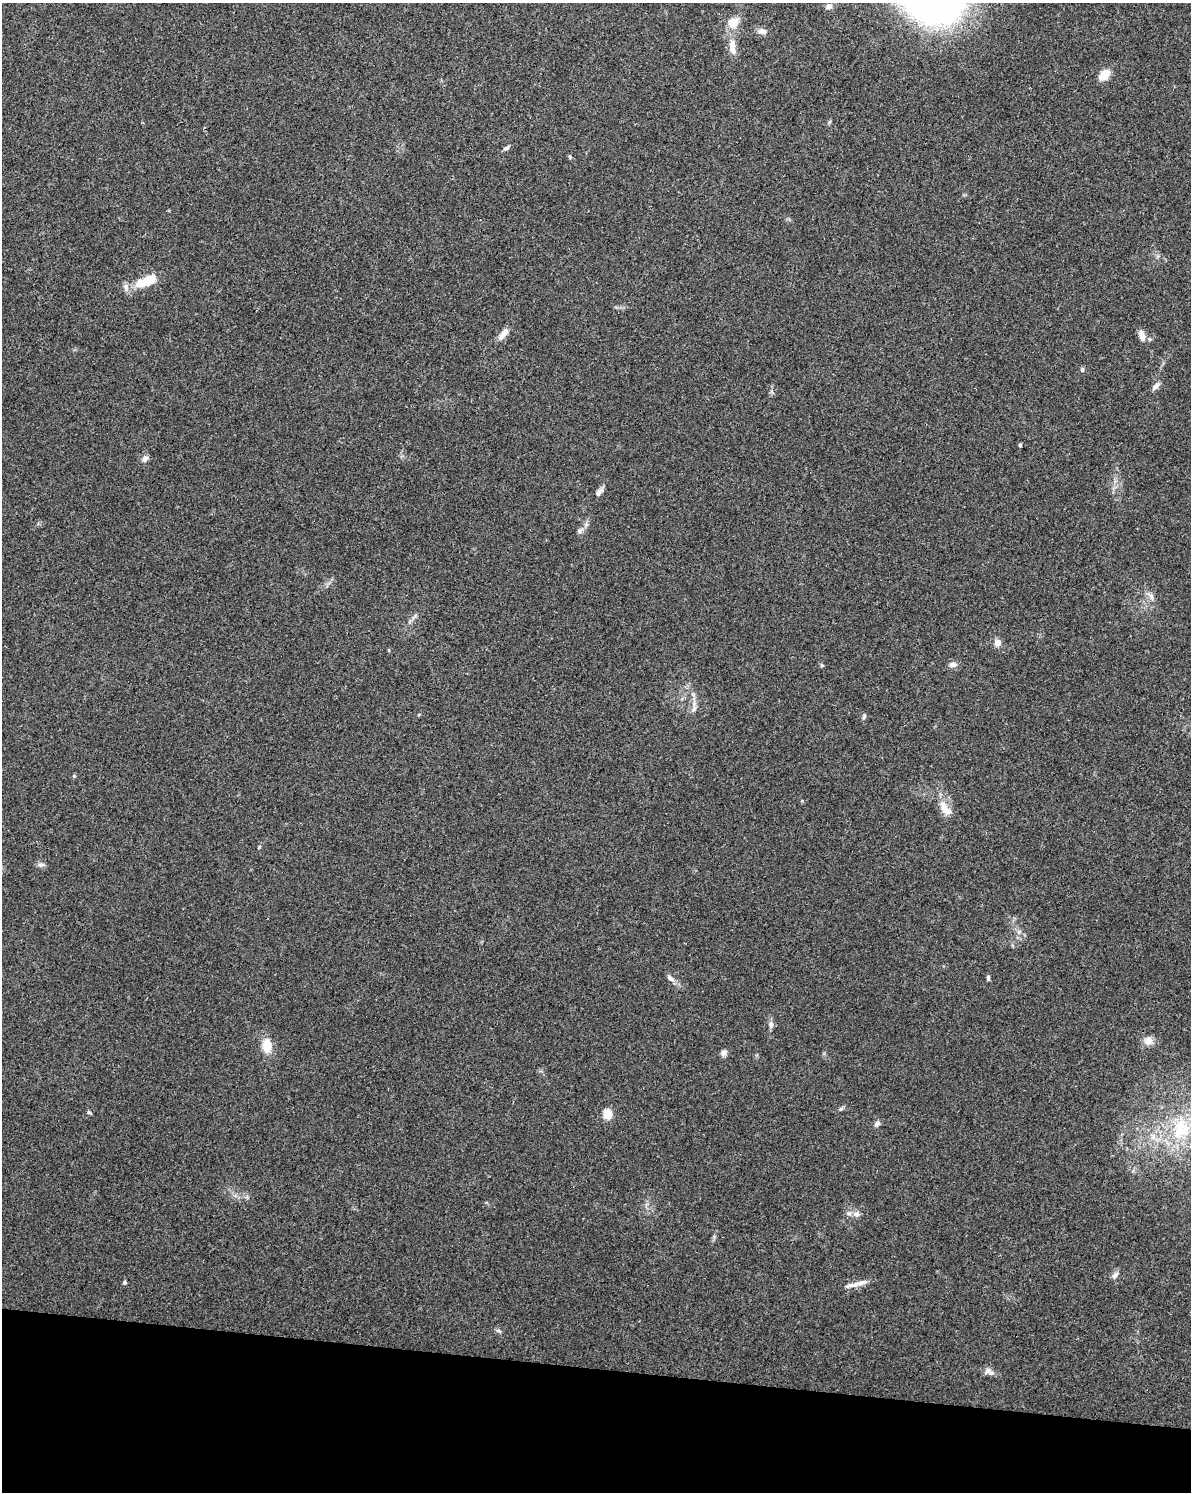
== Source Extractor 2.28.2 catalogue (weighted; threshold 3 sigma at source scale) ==
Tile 11 of 4 x 3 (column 3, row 3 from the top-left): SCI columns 2384-3572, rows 232-1721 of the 4784 x 4997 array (HDU 1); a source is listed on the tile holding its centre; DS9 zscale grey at full resolution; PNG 1193 x 1494 px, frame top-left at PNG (2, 3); no overlay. Shown black and unused: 8% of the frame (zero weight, under 3 of 4 exposures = <1% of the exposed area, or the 3 px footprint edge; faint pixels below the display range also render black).
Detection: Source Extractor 2.28.2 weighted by HDU 2 'WHT'; one run over the whole footprint, this tile lists its part. Background 0.0366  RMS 0.0034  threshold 0.0152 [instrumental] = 3 sigma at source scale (4.5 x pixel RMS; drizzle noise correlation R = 1.50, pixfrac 1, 0.0396/0.0396 arcsec/px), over >= 5 px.
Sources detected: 47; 2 inside a brighter listed object's ellipse — not listed separately; the other 45 listed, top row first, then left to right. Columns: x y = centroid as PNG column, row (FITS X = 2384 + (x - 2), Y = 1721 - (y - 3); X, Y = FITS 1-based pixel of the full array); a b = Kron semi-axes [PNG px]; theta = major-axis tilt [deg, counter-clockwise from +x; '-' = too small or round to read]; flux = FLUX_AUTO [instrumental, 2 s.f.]
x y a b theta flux
829 6 9 7 23 1.4
733 23 16 13 40 4.6
762 31 11 7 -11 1.9
732 47 25 9 -82 3.9
1104 75 12 7 43 5.7
829 122 6 4 70 0.46
506 148 9 5 31 0.84
570 157 6 4 -49 0.47
147 281 25 10 23 9.5
504 333 17 7 52 2.8
1142 335 13 7 -73 2.6
1082 370 7 5 75 0.62
1156 386 13 5 45 1.3
1020 445 4 4 - 0.47
145 458 8 6 56 1.6
599 492 13 6 54 1.4
580 531 10 7 47 1.2
1151 597 11 5 -73 1.3
415 616 11 4 40 0.99
997 643 8 7 - 2.3
389 650 5 3 - 0.3
953 665 9 7 6 1.9
694 706 20 6 86 2.2
419 714 5 3 - 0.29
864 716 8 4 64 0.58
74 776 5 5 - 0.5
945 808 23 10 -53 4.5
41 865 12 5 1 0.97
1019 932 6 6 - 0.91
670 978 12 6 -43 1.3
988 978 7 4 -83 0.62
771 1025 11 7 88 1.2
1148 1041 11 10 - 2.6
267 1045 15 10 -85 6.2
724 1053 10 7 56 1.2
89 1112 6 5 - 0.5
607 1114 6 5 - 14
877 1124 9 6 59 1
1181 1129 36 25 80 21
856 1214 9 8 - 1.4
1115 1275 11 6 49 1.3
125 1282 4 4 - 0.77
856 1284 32 5 12 2.7
498 1331 8 5 -19 0.66
988 1371 14 8 -15 1.7
Isophote crosses this tile's border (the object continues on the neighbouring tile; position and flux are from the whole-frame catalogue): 1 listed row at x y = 1181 1129